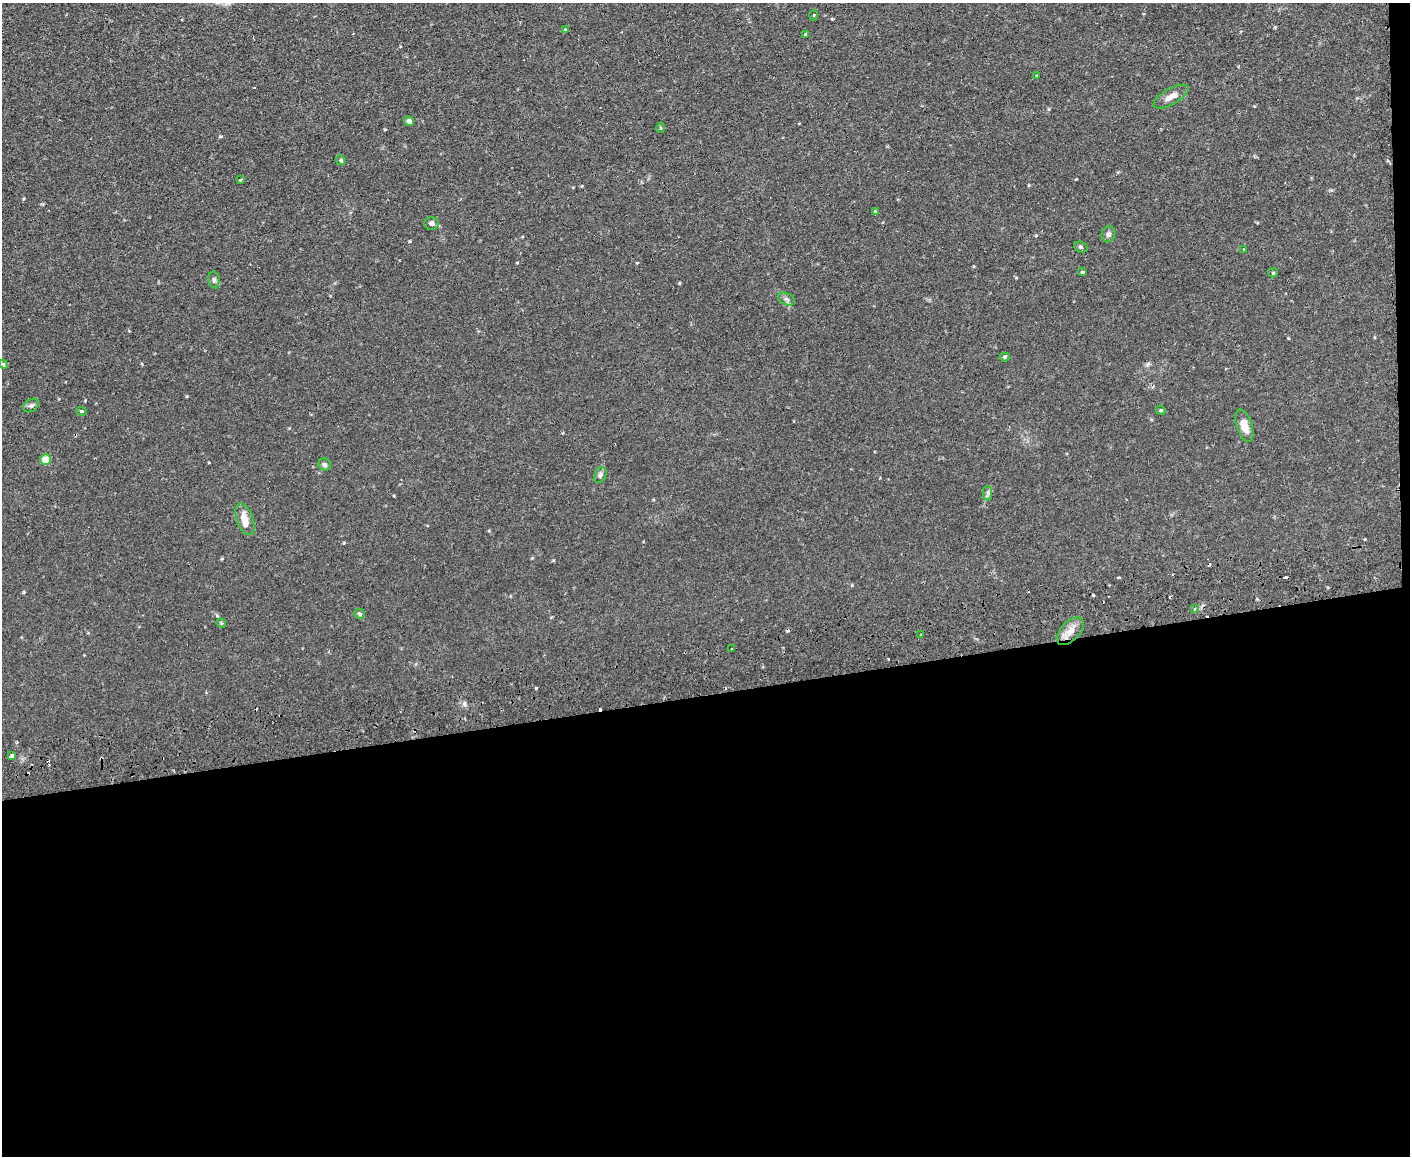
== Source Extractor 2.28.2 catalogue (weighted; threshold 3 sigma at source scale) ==
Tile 12 of 3 x 4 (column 3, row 4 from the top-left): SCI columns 2949-4356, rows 55-1208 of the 4595 x 4724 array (HDU 1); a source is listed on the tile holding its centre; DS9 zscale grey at full resolution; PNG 1412 x 1158 px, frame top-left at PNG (2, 3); each listed source drawn as its Kron ellipse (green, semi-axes under 4 px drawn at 4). Shown black and unused: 41% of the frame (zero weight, under 2 of 3 exposures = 3% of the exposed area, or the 3 px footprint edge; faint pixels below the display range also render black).
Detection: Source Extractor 2.28.2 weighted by HDU 2 'WHT'; one run over the whole footprint, this tile lists its part. Background 0.0291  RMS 0.0052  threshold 0.0233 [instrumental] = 3 sigma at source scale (4.5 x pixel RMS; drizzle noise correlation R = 1.50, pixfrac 1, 0.05/0.05 arcsec/px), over >= 5 px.
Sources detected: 45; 8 cosmic-ray / hot-pixel residue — neither listed nor drawn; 1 inside a brighter listed object's ellipse — not listed separately; the other 36 listed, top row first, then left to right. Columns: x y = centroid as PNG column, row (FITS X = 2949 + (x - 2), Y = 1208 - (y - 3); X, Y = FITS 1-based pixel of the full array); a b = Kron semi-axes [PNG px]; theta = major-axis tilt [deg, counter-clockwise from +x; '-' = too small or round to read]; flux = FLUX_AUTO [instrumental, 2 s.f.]
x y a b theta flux
814 15 5 3 - 0.36
565 30 3 3 - 0.83
806 34 3 3 - 0.55
1037 76 3 3 - 0.42
1171 97 20 8 29 3.9
409 121 5 4 - 2.2
661 128 5 3 - 0.51
341 160 5 4 - 0.6
240 180 3 3 - 0.46
875 211 4 3 - 0.51
431 223 7 6 - 1.7
1108 234 8 6 71 1.4
1081 247 7 5 -20 0.74
1243 250 3 3 - 0.51
1082 272 5 4 - 0.7
1273 273 5 4 - 0.54
214 280 8 5 -81 1.2
786 299 9 5 -26 1.4
1005 357 5 4 - 0.91
3 364 5 3 - 0.52
31 405 8 6 35 1.3
1161 410 5 4 - 0.59
82 411 5 4 - 0.57
1244 426 17 7 -72 5.1
46 460 5 5 - 6.8
325 464 6 5 - 1.2
600 475 8 6 69 1.3
988 493 7 4 90 1.1
245 519 16 8 -70 5.1
1194 609 3 3 - 1.4
359 614 5 4 - 0.86
221 623 5 4 - 0.49
1070 631 17 9 46 5.1
921 635 3 3 - 0.75
732 649 3 3 - 0.91
12 756 3 3 - 20
Unlisted compact peaks at least as high as the median listed source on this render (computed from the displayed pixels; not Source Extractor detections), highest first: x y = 536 688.